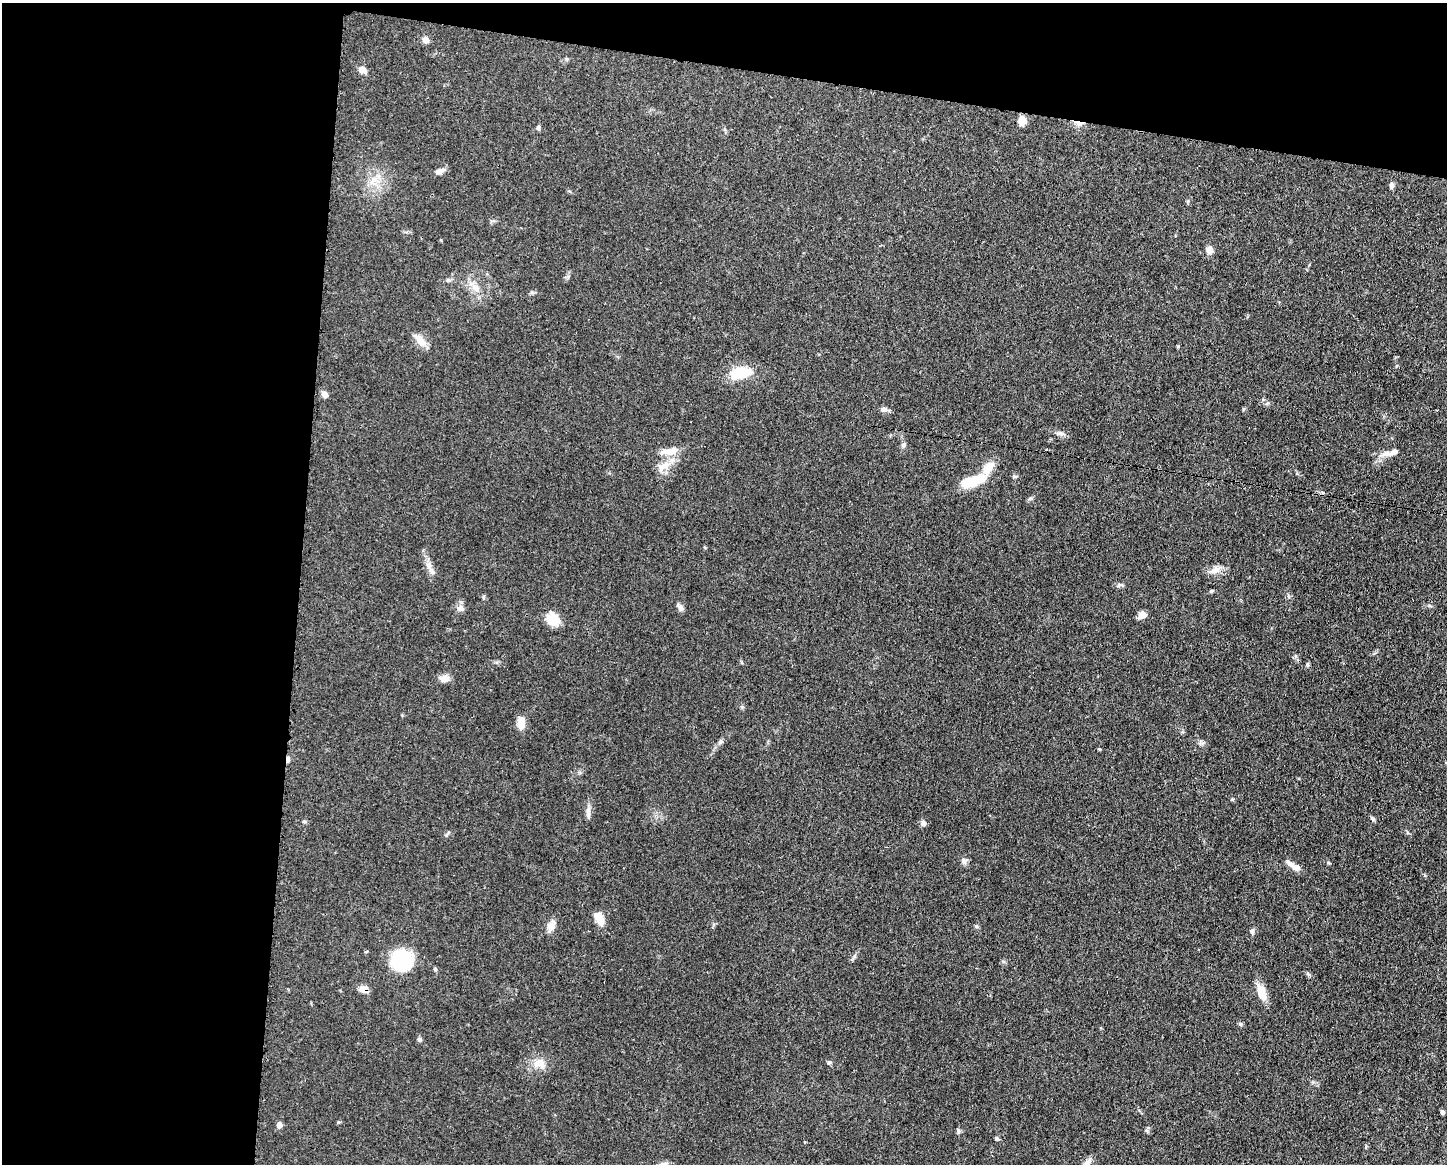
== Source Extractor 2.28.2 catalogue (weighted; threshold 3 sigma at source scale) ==
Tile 1 of 3 x 4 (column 1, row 1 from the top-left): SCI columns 117-1561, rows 3485-4646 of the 4681 x 4648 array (HDU 1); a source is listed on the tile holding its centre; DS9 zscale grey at full resolution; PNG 1449 x 1166 px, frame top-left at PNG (2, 3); no overlay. Shown black and unused: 27% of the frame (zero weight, under 3 of 4 exposures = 1% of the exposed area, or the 3 px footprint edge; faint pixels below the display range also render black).
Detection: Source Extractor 2.28.2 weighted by HDU 2 'WHT'; one run over the whole footprint, this tile lists its part. Background 0.0597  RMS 0.0043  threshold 0.0191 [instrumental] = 3 sigma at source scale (4.5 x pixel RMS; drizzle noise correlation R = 1.50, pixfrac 1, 0.05/0.05 arcsec/px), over >= 5 px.
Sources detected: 62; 1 inside a brighter object's white glare — not listed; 2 inside a brighter listed object's ellipse — not listed separately; the other 59 listed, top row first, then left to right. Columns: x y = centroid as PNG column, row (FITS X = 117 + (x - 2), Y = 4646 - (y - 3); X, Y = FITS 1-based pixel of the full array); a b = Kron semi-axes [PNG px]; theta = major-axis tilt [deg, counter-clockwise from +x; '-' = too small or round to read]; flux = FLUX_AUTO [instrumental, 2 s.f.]
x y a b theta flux
426 40 8 7 - 1.9
362 70 8 6 -34 2.8
1022 121 9 8 - 3.4
1078 123 15 5 -17 2.2
538 128 7 5 77 0.77
439 171 12 6 20 2
1391 185 8 5 85 1.1
1209 250 8 7 - 2.7
475 287 13 7 -48 3.2
420 340 18 9 -45 3.8
740 373 27 13 11 12
325 394 7 6 - 2
884 409 9 6 0 1.5
1061 434 9 5 -7 1.2
904 444 7 5 45 0.81
669 451 20 9 9 5.3
1387 453 11 8 1 2.3
665 465 17 8 31 4.5
988 468 18 11 50 5.4
1015 476 8 4 0 0.62
970 482 25 12 11 9.9
428 565 10 6 -72 2.1
1215 570 14 8 24 2.9
1120 585 11 5 -6 0.97
484 597 6 3 71 0.48
461 608 8 7 - 1.5
680 608 10 6 -72 1.5
1142 615 9 7 30 2.9
553 619 15 13 -63 6.8
1307 664 5 3 - 0.57
444 678 13 9 5 2.7
521 723 13 8 88 5
720 742 7 4 71 0.78
288 759 6 4 -89 1.4
588 814 7 5 90 1.1
1373 819 7 4 -45 0.69
304 821 6 4 -18 0.52
923 823 7 6 - 1.6
963 861 7 4 -89 0.94
1329 863 5 3 - 0.43
1296 867 15 7 -24 2.6
599 918 14 7 -63 5.9
552 925 14 9 67 2.7
976 926 6 4 -71 0.57
1252 931 8 5 -77 0.83
402 960 17 17 - 30
435 969 6 4 -72 0.53
364 989 12 8 -21 2.5
1261 992 22 10 -67 5.1
1240 1024 6 4 -90 0.55
419 1039 6 6 - 0.77
541 1062 19 10 -69 3.8
829 1062 5 5 - 0.63
1442 1112 6 5 - 0.83
279 1125 7 6 - 1.8
958 1131 6 4 -88 0.73
997 1138 6 5 - 0.64
663 1164 11 6 13 1.3
1086 1164 15 7 56 2.8
Overlapping masked pixels (flux is a lower limit): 3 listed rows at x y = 1078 123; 288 759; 364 989
Isophote crosses this tile's border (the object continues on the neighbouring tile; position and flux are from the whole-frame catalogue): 2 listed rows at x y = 663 1164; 1086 1164